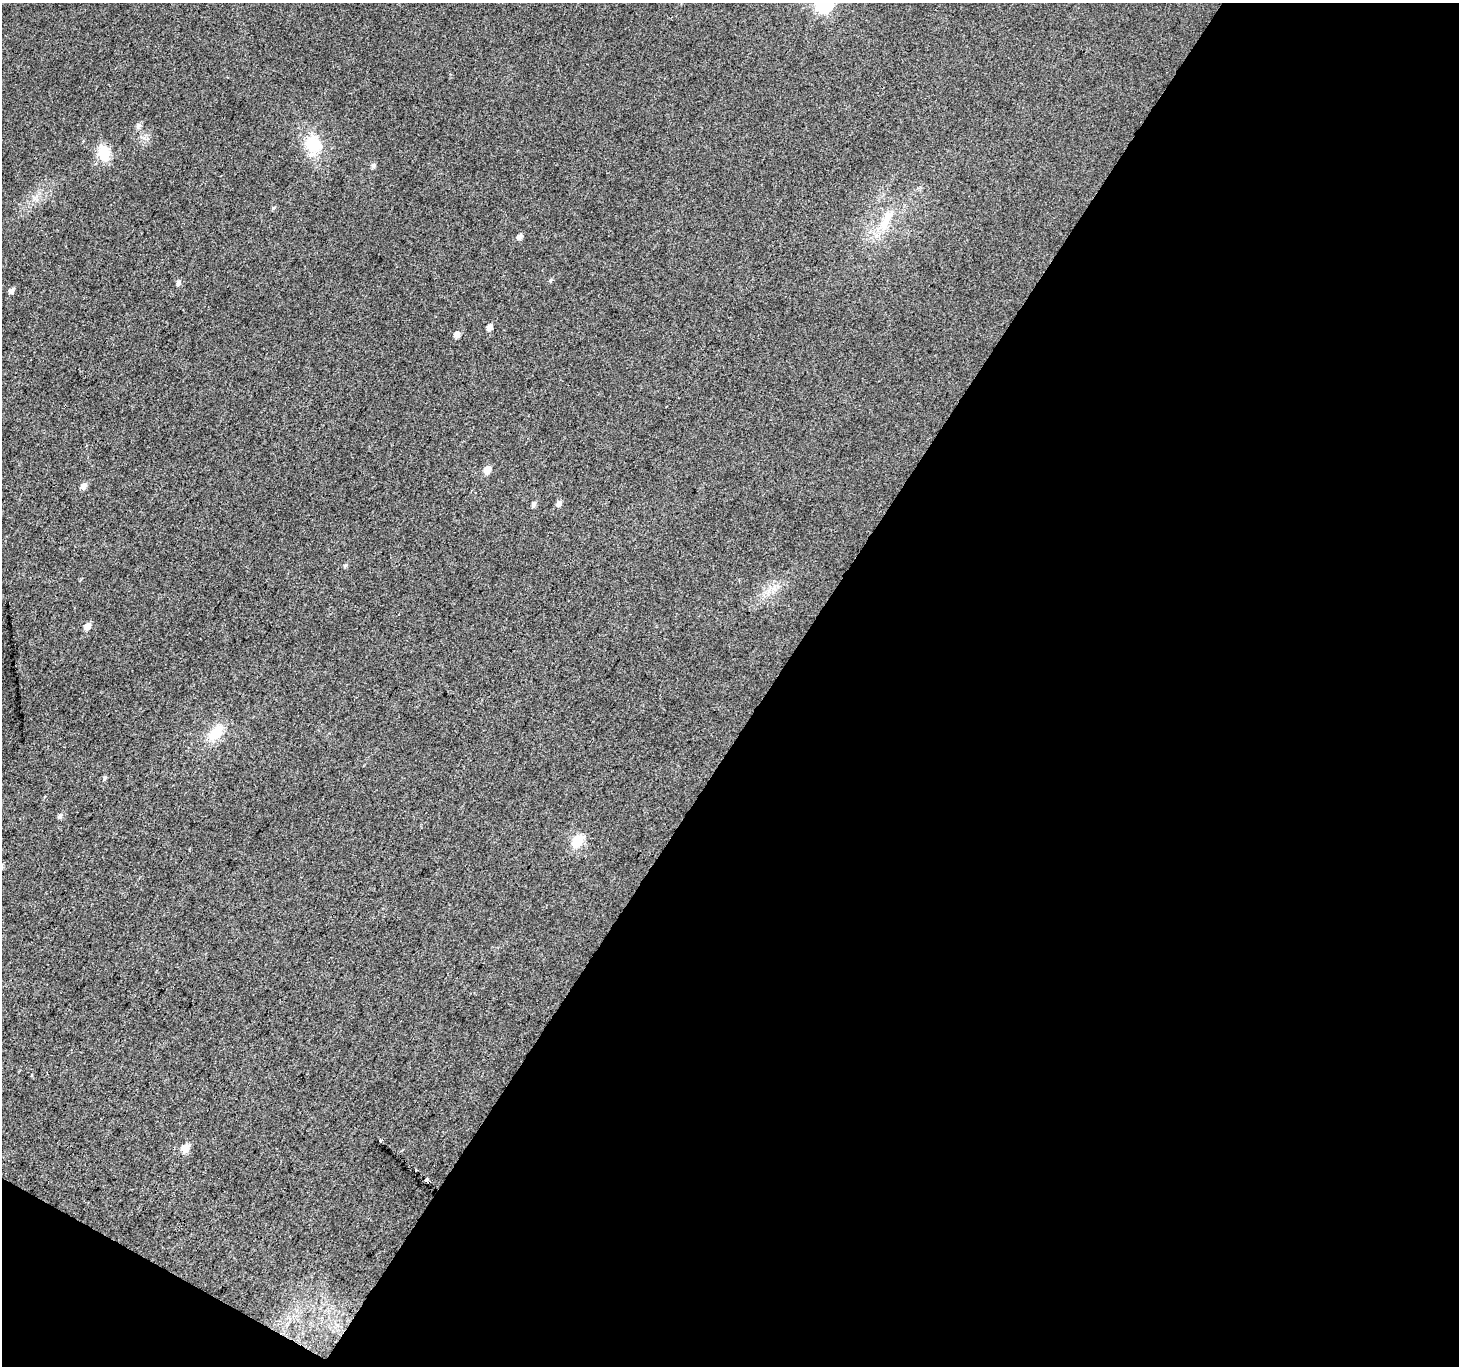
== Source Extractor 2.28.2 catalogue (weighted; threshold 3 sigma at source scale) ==
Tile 4 of 2 x 2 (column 2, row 2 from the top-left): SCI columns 1459-2915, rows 120-1483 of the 2916 x 2950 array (HDU 1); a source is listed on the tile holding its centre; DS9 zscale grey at full resolution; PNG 1461 x 1368 px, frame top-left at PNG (2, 3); no overlay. Shown black and unused: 49% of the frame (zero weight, under 3 of 4 exposures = <1% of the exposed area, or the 3 px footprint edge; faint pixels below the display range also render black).
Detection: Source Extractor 2.28.2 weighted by HDU 2 'WHT'; one run over the whole footprint, this tile lists its part. Background 0.0356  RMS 0.011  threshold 0.0494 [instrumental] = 3 sigma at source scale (4.5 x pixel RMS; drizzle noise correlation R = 1.50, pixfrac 1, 0.0396/0.0396 arcsec/px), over >= 5 px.
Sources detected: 27; all 27 listed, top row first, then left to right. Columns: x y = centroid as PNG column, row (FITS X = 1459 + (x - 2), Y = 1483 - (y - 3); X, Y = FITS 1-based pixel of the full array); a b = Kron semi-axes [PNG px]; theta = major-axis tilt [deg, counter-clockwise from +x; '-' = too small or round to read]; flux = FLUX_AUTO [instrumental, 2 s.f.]
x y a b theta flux
824 3 7 7 - 280
138 125 7 6 - 3.4
313 144 23 19 -71 34
104 153 18 13 -79 24
373 165 6 5 - 2.8
273 208 5 5 - 1.5
886 221 32 11 62 25
520 237 6 5 - 6.2
551 280 6 5 - 1.7
178 283 6 5 - 3.4
11 291 6 5 - 4.1
489 327 5 4 - 6.8
457 335 6 5 - 6.1
487 470 6 5 - 11
84 486 6 5 - 6.3
558 503 6 5 - 5.1
534 504 6 4 74 3.6
345 565 6 5 - 1.8
87 626 7 5 46 7.8
216 733 24 14 52 24
105 778 5 5 - 1.7
60 816 7 5 51 2.7
578 840 6 6 - 78
381 1140 3 3 - 17
185 1148 6 6 - 17
415 1170 3 2 - 1.1
426 1180 4 3 - 13
Overlapping masked pixels (flux is a lower limit): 1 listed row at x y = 426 1180
Isophote crosses this tile's border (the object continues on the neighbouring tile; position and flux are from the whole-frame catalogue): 1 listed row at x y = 824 3